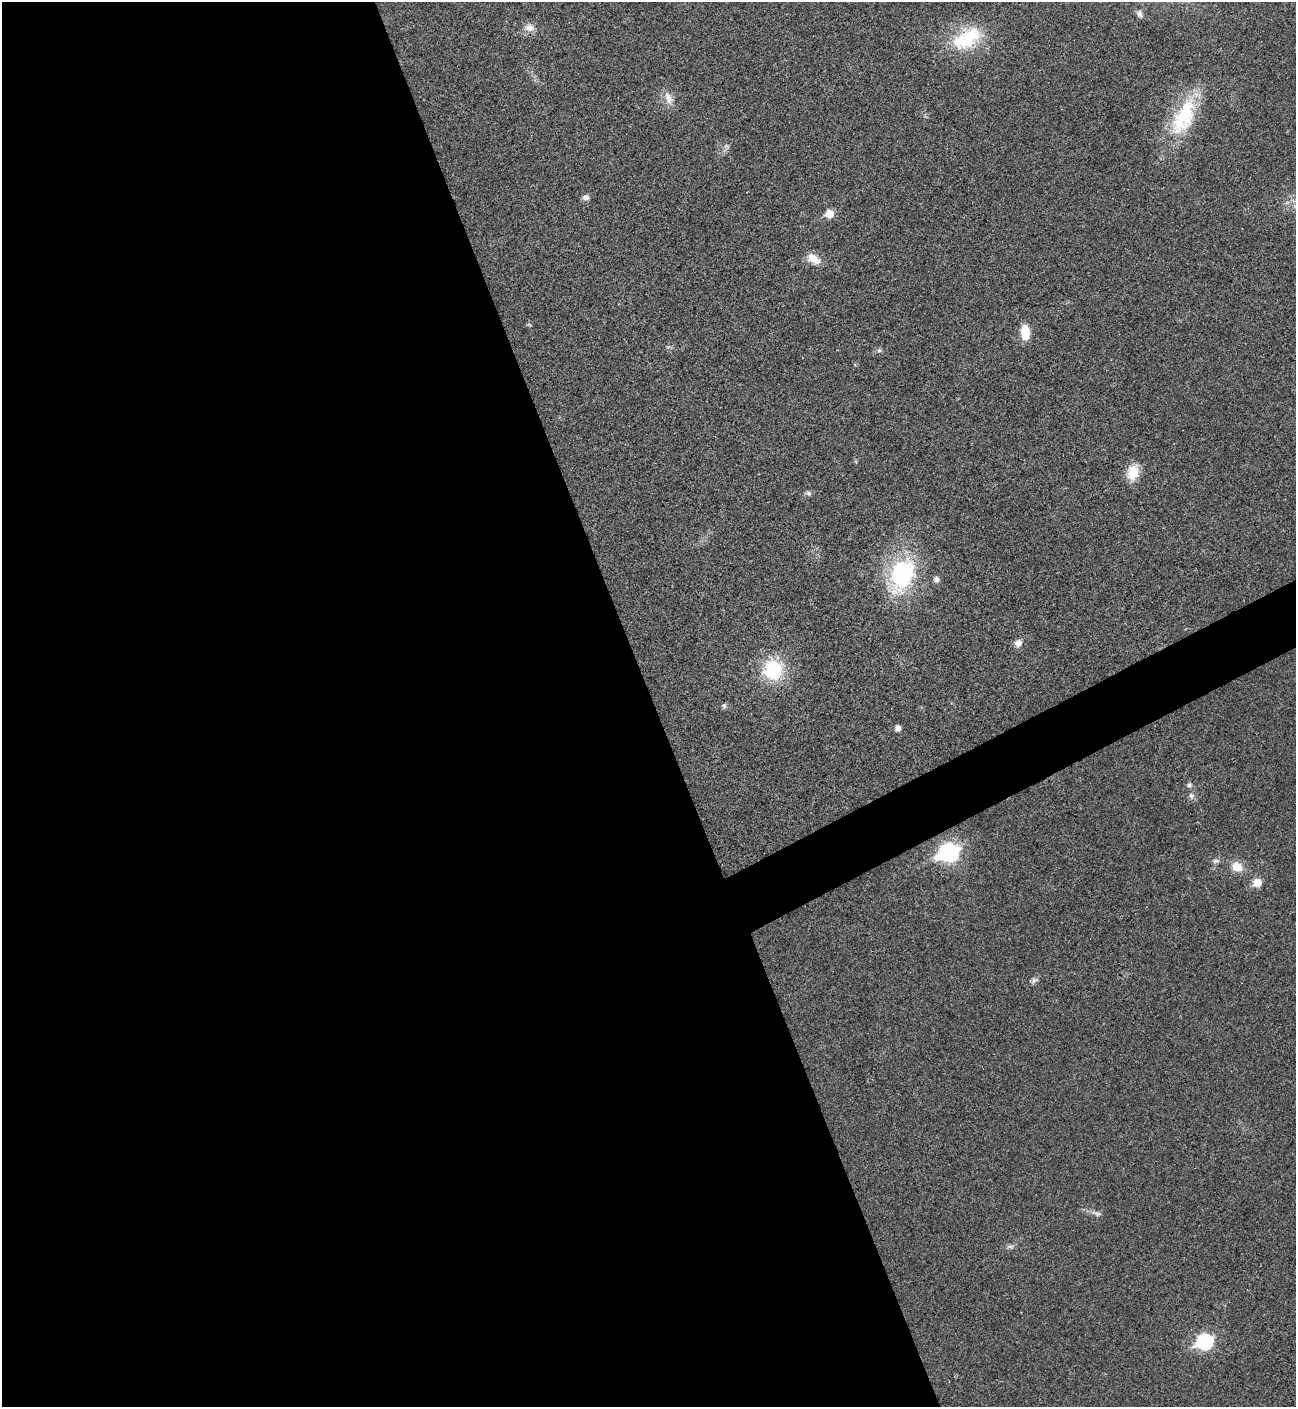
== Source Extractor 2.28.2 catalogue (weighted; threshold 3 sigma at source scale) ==
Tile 9 of 4 x 4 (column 1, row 3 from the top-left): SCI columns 288-1581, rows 1414-2818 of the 5627 x 5637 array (HDU 1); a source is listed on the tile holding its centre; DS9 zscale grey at full resolution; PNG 1298 x 1409 px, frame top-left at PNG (2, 2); no overlay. Shown black and unused: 53% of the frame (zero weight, under 3 of 4 exposures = <1% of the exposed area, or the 3 px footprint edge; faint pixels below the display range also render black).
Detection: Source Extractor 2.28.2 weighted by HDU 2 'WHT'; one run over the whole footprint, this tile lists its part. Background 0.02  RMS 0.0055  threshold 0.0248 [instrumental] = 3 sigma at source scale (4.5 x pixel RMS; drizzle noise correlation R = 1.50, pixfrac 1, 0.05/0.05 arcsec/px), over >= 5 px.
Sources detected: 30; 1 too faint to see at this stretch — not listed; the other 29 listed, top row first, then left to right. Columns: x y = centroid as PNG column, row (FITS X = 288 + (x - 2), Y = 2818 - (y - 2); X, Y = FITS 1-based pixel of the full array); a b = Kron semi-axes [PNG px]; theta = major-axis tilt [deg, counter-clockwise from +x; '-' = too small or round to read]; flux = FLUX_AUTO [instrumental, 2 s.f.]
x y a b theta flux
1139 14 9 6 -67 2
529 28 15 11 -8 4.7
967 38 44 26 29 35
668 98 20 10 -68 5.8
1184 116 57 24 65 43
726 146 8 6 1 1.7
585 197 8 7 - 2.6
829 214 6 5 - 14
814 259 18 10 -32 7.9
529 325 8 3 -44 0.62
1025 333 14 8 -86 14
879 350 7 6 - 1.3
1133 472 20 13 73 11
808 493 8 7 - 1.5
902 575 37 23 65 71
936 579 6 6 - 2.6
1018 643 11 9 54 3.4
773 669 20 19 - 38
724 706 7 6 - 1.2
898 728 6 5 - 3.6
1189 785 8 7 - 1.6
1191 795 8 7 - 2.1
949 852 10 8 5 200
1216 861 9 6 9 1.8
1237 867 13 11 -35 8.4
1257 883 6 6 - 13
1035 980 11 6 27 1.8
1096 1213 17 6 -18 2.8
1204 1342 8 7 - 110